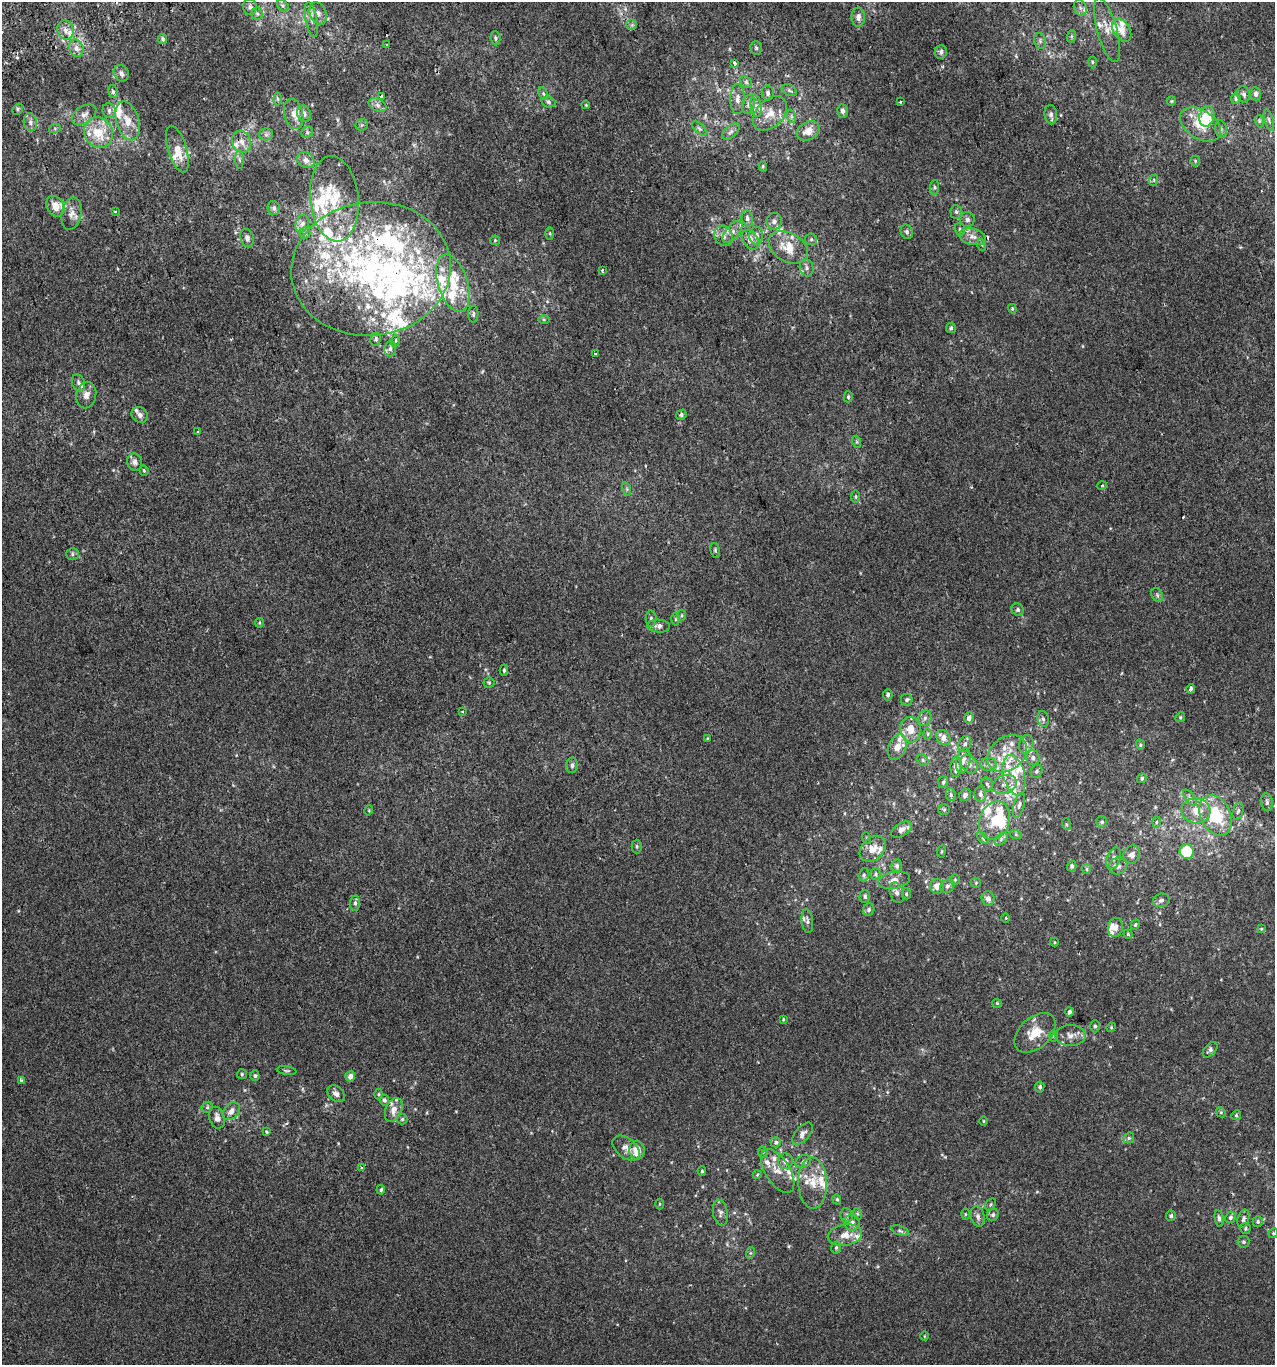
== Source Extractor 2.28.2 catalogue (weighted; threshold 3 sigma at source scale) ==
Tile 11 of 4 x 4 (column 3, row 3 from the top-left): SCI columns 2631-3903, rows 1407-2769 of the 5313 x 5536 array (HDU 1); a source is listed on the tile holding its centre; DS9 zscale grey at full resolution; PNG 1277 x 1367 px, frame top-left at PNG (2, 2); each listed source drawn as its Kron ellipse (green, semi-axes under 4 px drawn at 4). Shown black and unused: <1% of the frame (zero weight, under 2 of 3 exposures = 2% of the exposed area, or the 3 px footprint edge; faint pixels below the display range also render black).
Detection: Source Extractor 2.28.2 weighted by HDU 2 'WHT'; one run over the whole footprint, this tile lists its part. Background 3.90e-04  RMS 0.0036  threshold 0.0164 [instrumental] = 3 sigma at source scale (4.5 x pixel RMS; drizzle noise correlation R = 1.50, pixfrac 1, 0.0396/0.0396 arcsec/px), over >= 5 px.
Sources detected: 369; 2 inside a brighter object's white glare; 5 cosmic-ray / hot-pixel residue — neither listed nor drawn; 86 inside a brighter listed object's ellipse — not listed separately; the other 276 listed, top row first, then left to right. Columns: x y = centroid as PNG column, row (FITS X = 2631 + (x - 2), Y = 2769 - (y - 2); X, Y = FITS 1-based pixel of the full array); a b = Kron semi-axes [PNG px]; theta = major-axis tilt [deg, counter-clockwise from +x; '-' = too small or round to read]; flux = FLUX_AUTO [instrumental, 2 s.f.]
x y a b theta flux
283 6 6 5 - 0.83
250 7 8 7 - 1.1
1080 8 8 6 -69 1.2
318 13 11 8 -67 2.1
257 14 6 5 - 0.75
858 17 10 7 -89 1.8
311 20 18 6 -79 2.1
632 25 5 5 - 0.55
66 30 10 8 -71 2.3
1107 30 33 10 -75 4.7
1122 30 12 8 -59 2.9
1072 36 6 4 71 0.44
495 38 7 5 -83 0.64
163 39 5 4 - 0.69
1040 41 8 6 -78 0.95
387 44 3 2 - 0.39
76 48 9 7 -66 1.8
756 48 7 5 -87 0.71
941 52 7 6 - 1.2
1092 62 5 3 - 0.44
734 63 4 3 - 2.8
121 73 8 7 - 1.4
746 82 6 5 - 0.65
789 90 8 5 -30 0.88
113 92 6 5 - 0.72
543 93 7 4 -59 0.55
768 93 7 6 - 1
1244 94 8 6 -76 1.1
1256 94 6 5 - 1.3
382 96 3 3 - 3.2
278 99 6 4 -89 0.56
737 99 15 7 89 2.2
1236 99 5 4 - 0.64
1171 101 5 4 - 0.4
548 102 7 5 -19 0.79
900 102 3 3 - 1.6
748 104 9 6 77 1.2
378 105 9 6 -27 1.4
586 105 4 3 - 0.3
756 106 11 5 -81 1.5
18 109 6 4 52 0.54
109 111 7 6 - 1.2
843 111 7 5 -87 1.2
770 113 20 13 46 5.5
294 114 15 9 -76 2.9
304 114 8 6 -72 1.5
84 115 13 8 32 2.1
1051 115 9 6 -82 1.4
791 116 7 4 -72 0.71
1207 116 10 7 76 9
1269 120 11 4 -74 0.81
128 121 20 11 -74 5.3
1259 121 6 4 -72 0.55
30 122 9 6 -80 1.3
1200 124 22 14 -32 8.8
362 125 6 5 - 0.71
55 128 6 4 19 0.49
699 128 9 4 -45 0.84
1221 129 9 6 -81 1
808 131 12 9 28 3.8
307 132 6 5 - 0.7
731 132 10 5 41 1.1
99 133 16 14 -63 9.5
266 134 6 6 - 0.96
241 142 11 9 -70 2.8
177 149 24 9 -73 5.9
239 160 9 4 -89 0.82
306 160 9 7 -31 1.9
1195 161 5 5 - 0.44
763 166 5 4 - 0.41
1154 180 6 3 72 0.38
934 187 7 4 84 0.66
334 199 43 24 -84 14
55 206 11 8 -60 3.7
274 208 7 6 - 1
115 211 3 3 - 0.86
956 212 7 5 -86 0.81
71 214 16 9 78 2.8
747 218 8 5 -79 1.1
967 220 7 7 - 1.1
774 221 8 7 - 1.3
302 224 9 6 73 1.4
960 229 6 5 - 0.56
733 232 13 6 51 2
907 232 7 6 - 0.96
305 233 5 5 - 0.62
550 233 6 3 -90 0.42
723 236 10 8 -63 2.1
756 236 9 7 89 1.9
973 237 13 8 -12 2.4
247 238 9 6 -72 1.4
811 239 6 5 - 0.77
495 240 5 4 - 0.4
750 240 11 7 -50 3
982 245 6 3 -70 0.44
788 247 21 14 -30 7.8
807 268 9 7 -78 1.3
371 269 80 67 7 120
602 270 4 3 - 0.48
453 283 29 15 -72 11
1012 309 5 4 - 0.46
473 314 8 5 90 0.85
544 320 6 4 -1 0.47
951 328 5 5 - 0.65
376 339 7 5 80 0.85
395 341 6 3 70 0.44
390 349 8 6 76 1.1
596 354 3 3 - 1.4
78 383 9 6 -69 1.1
86 395 13 10 78 2.5
848 397 5 4 - 0.57
140 415 8 7 - 1.6
681 415 5 4 - 0.75
198 431 3 3 - 0.67
857 442 6 4 -72 0.52
135 462 9 7 -75 1.5
144 470 5 4 - 0.48
1102 486 5 3 - 0.35
627 489 7 4 -72 0.56
856 497 6 3 -90 0.48
715 550 7 4 -81 0.57
72 554 6 5 - 0.82
1157 595 7 5 -63 0.86
1018 610 6 5 - 0.82
682 615 5 3 - 0.41
651 619 8 5 -87 0.9
675 619 6 4 89 0.53
259 623 5 4 - 0.4
658 626 11 6 -4 1.6
504 670 5 4 - 0.58
489 683 5 5 - 0.53
1191 689 5 3 - 2.4
888 695 5 5 - 0.89
907 700 6 5 - 0.83
462 711 4 3 - 0.38
1180 717 5 4 - 0.45
925 718 8 6 64 1.2
969 718 5 5 - 1.8
1043 719 8 5 -79 0.91
911 730 13 10 -85 4.6
928 734 6 4 -90 0.51
943 738 8 6 -51 2.7
707 739 4 3 - 0.37
965 744 8 6 64 1.1
1026 744 9 7 70 1.5
1140 745 5 4 - 0.49
897 747 13 9 68 3.6
1007 754 22 16 39 7.7
1033 757 7 7 - 1.3
923 760 6 5 - 0.7
963 761 13 7 76 2.2
969 764 10 7 -51 1.7
988 764 8 6 0 1.2
572 765 8 6 83 0.94
956 767 10 5 87 2.5
1037 771 7 5 64 0.85
1014 775 21 10 -76 7.6
1142 778 5 4 - 0.64
943 782 6 5 - 0.7
987 784 7 5 -62 0.71
1004 784 13 9 18 2.6
980 794 8 6 -88 1.2
951 795 6 5 - 0.72
965 795 6 5 - 1.2
1190 798 9 4 -54 0.87
1267 802 9 5 -83 1.1
1019 805 13 5 75 1.3
369 810 5 3 - 0.32
944 810 5 5 - 0.5
1196 811 14 12 -5 4.6
1238 811 9 5 73 0.88
1216 815 21 15 -64 17
994 821 19 15 69 8.7
1102 822 5 5 - 0.69
1156 822 5 3 - 0.43
1066 824 6 4 -72 0.46
901 829 11 6 33 1.9
1016 835 6 4 -19 0.49
866 838 6 4 -72 0.41
983 838 7 4 -46 0.53
1001 839 8 5 47 1
637 846 7 5 -89 0.62
873 849 15 10 45 4.7
941 851 6 3 81 0.38
1187 851 7 7 - 12
1132 855 9 8 - 2.1
1114 858 11 6 70 1.6
897 866 6 5 - 1.1
1072 866 5 4 - 0.77
1118 866 10 8 34 1.6
1086 869 5 4 - 0.54
875 874 5 5 - 0.62
864 875 6 5 - 0.7
894 880 16 8 11 2.5
955 880 5 4 - 0.47
976 883 5 5 - 0.45
937 886 7 7 - 2.4
947 886 7 6 - 0.9
897 893 11 6 -71 1.5
906 894 5 4 - 0.53
865 896 6 5 - 0.83
988 898 7 6 - 1.4
1161 900 8 6 16 1
355 903 7 5 85 0.99
869 910 6 5 - 0.94
1006 918 5 3 - 0.25
807 921 12 5 -84 1.3
1135 925 5 4 - 0.54
1115 927 9 7 80 1.8
1261 929 4 3 - 0.3
1128 934 4 4 - 0.43
1054 942 4 3 - 0.28
997 1003 5 4 - 0.41
1069 1012 4 4 - 0.96
783 1019 4 3 - 0.4
1095 1026 6 4 -88 0.71
1111 1027 5 4 - 0.4
1035 1033 24 15 43 7
1070 1035 15 10 0 2.7
1054 1036 5 3 - 0.4
1210 1050 9 5 48 1.2
287 1071 10 3 -7 0.52
242 1074 5 5 - 0.46
255 1076 5 4 - 0.66
350 1076 5 5 - 2.3
21 1080 4 3 - 0.79
1040 1087 5 4 - 0.9
336 1094 10 7 -40 1.7
379 1094 5 3 - 0.38
384 1100 5 4 - 0.86
207 1107 6 5 - 0.54
394 1110 12 8 66 3.4
231 1111 10 7 48 2.2
1221 1112 5 4 - 0.47
1236 1115 5 4 - 0.48
217 1118 11 7 -74 1.8
402 1119 5 5 - 0.59
984 1121 5 3 - 0.34
267 1132 4 3 - 0.38
802 1134 13 7 48 2
1129 1138 6 5 - 0.65
776 1142 5 5 - 0.82
626 1148 16 10 -40 2.7
637 1150 9 7 -88 5.1
763 1152 5 5 - 0.41
785 1161 8 7 - 1.8
803 1162 8 6 26 1
362 1168 4 4 - 0.66
702 1171 4 4 - 0.51
778 1171 25 12 -58 4.5
757 1175 4 3 - 0.31
813 1183 26 14 -88 6.7
381 1190 5 4 - 0.65
837 1199 5 4 - 0.51
659 1204 5 3 - 0.32
990 1204 6 4 57 0.55
720 1213 13 7 -78 1.4
858 1214 6 4 -71 0.5
965 1214 6 4 90 0.35
847 1215 7 6 - 1.2
993 1215 6 5 - 0.82
978 1216 10 6 -76 1.3
1171 1216 5 5 - 0.74
1230 1217 6 5 - 0.87
1219 1218 8 4 -79 0.9
1243 1219 9 5 74 1.1
1258 1221 5 5 - 0.65
852 1222 8 7 - 1.6
1246 1228 5 5 - 0.54
900 1230 9 4 -18 0.8
1273 1233 5 4 - 0.45
845 1235 17 10 9 4
1244 1242 6 5 - 0.73
836 1248 6 4 77 0.58
750 1253 6 3 71 0.41
924 1336 5 3 - 0.28